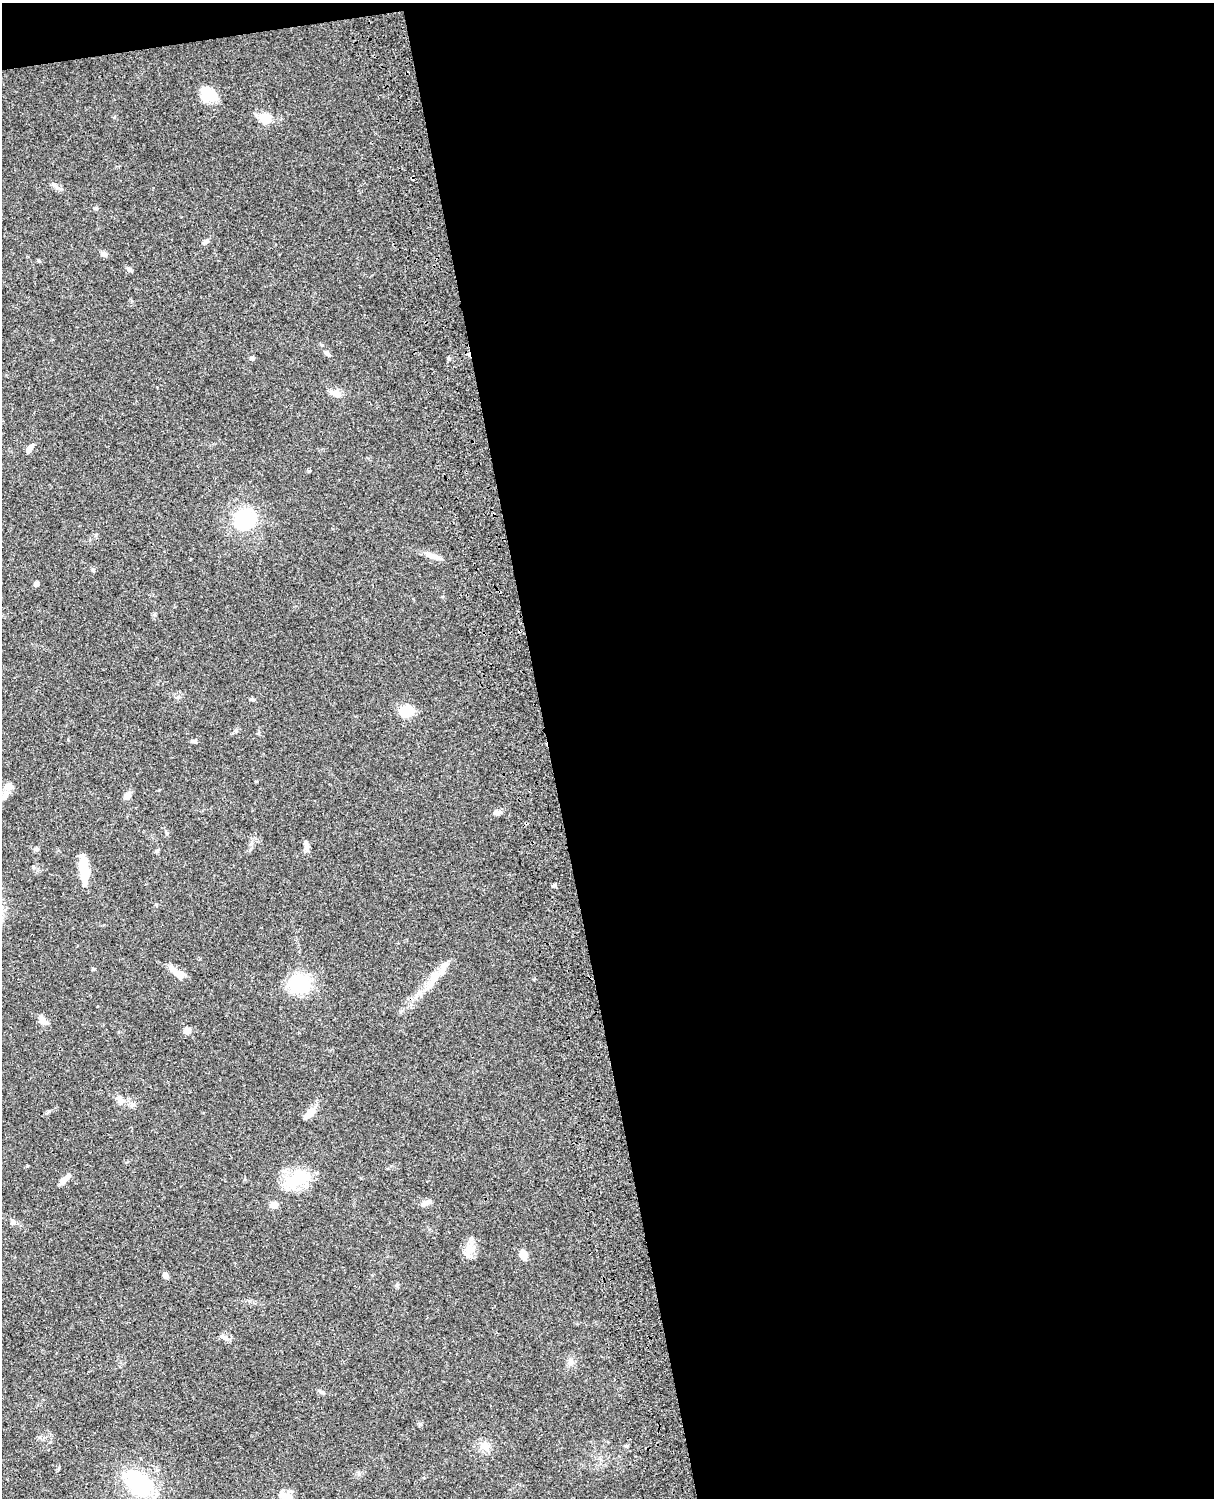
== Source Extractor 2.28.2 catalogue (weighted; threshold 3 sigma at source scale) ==
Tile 4 of 4 x 3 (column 4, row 1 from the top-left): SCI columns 3757-4968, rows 3268-4763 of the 5087 x 4927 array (HDU 1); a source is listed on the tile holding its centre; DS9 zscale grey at full resolution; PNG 1216 x 1500 px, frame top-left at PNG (2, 3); no overlay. Shown black and unused: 56% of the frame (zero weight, under 3 of 4 exposures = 6% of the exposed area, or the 3 px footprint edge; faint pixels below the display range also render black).
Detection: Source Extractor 2.28.2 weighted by HDU 2 'WHT'; one run over the whole footprint, this tile lists its part. Background 0.0809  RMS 0.0058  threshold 0.0262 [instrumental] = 3 sigma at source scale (4.5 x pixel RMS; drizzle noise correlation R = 1.50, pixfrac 1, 0.05/0.05 arcsec/px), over >= 5 px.
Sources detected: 49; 1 inside a brighter object's white glare — not listed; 2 inside a brighter listed object's ellipse — not listed separately; the other 46 listed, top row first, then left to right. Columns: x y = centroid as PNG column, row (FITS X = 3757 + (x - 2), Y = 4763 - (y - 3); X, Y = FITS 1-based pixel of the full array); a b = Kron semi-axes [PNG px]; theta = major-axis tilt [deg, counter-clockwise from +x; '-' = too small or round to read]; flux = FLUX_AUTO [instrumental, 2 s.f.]
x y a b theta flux
205 97 15 11 -79 8.9
265 118 12 9 -22 12
96 208 5 5 - 0.8
206 241 11 5 43 1.5
103 254 9 6 -29 1.6
130 269 7 6 - 1.3
327 353 10 5 -49 1.6
252 358 7 5 13 1
337 394 16 8 -14 3.8
29 449 11 5 52 2.8
244 519 16 16 - 41
431 555 20 7 -23 4.3
93 570 5 5 - 0.92
36 584 5 5 - 1.5
253 699 7 4 -20 0.91
406 710 12 8 -4 18
259 733 6 3 71 0.61
6 795 13 7 72 3.3
127 795 9 6 49 3.8
497 812 11 6 10 2.2
306 846 14 5 -89 2.5
36 849 7 5 -14 1.1
157 851 6 5 - 0.83
84 869 27 8 -87 15
554 885 5 4 - 1.1
178 973 23 9 -32 5
435 977 17 7 58 6.4
299 983 17 15 -3 37
43 1020 16 7 -52 3.2
187 1031 8 7 - 2.7
132 1104 8 6 69 1.6
310 1113 17 7 46 6.4
299 1178 36 21 33 23
63 1181 10 7 63 2.9
426 1203 13 6 18 3.2
274 1205 9 8 - 3.4
13 1222 7 6 - 1.5
470 1250 16 8 70 5.7
524 1255 12 9 -70 4.2
165 1275 7 6 - 1.8
570 1362 11 8 -89 2.8
321 1392 8 4 -35 1
485 1446 11 10 - 5.8
626 1446 5 5 - 0.81
139 1483 26 17 -41 51
285 1496 21 9 -24 4.9
Isophote crosses this tile's border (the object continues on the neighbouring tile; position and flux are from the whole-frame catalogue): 1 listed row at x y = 285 1496
Unlisted compact peaks at least as high as the median listed source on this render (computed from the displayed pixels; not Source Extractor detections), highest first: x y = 449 359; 195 742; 420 1424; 227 1339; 167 833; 93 969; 49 1111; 57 188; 156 904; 236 731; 33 866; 256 781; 39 261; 27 1166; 154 615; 397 1286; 359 1474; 59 1468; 308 471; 114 117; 178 697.